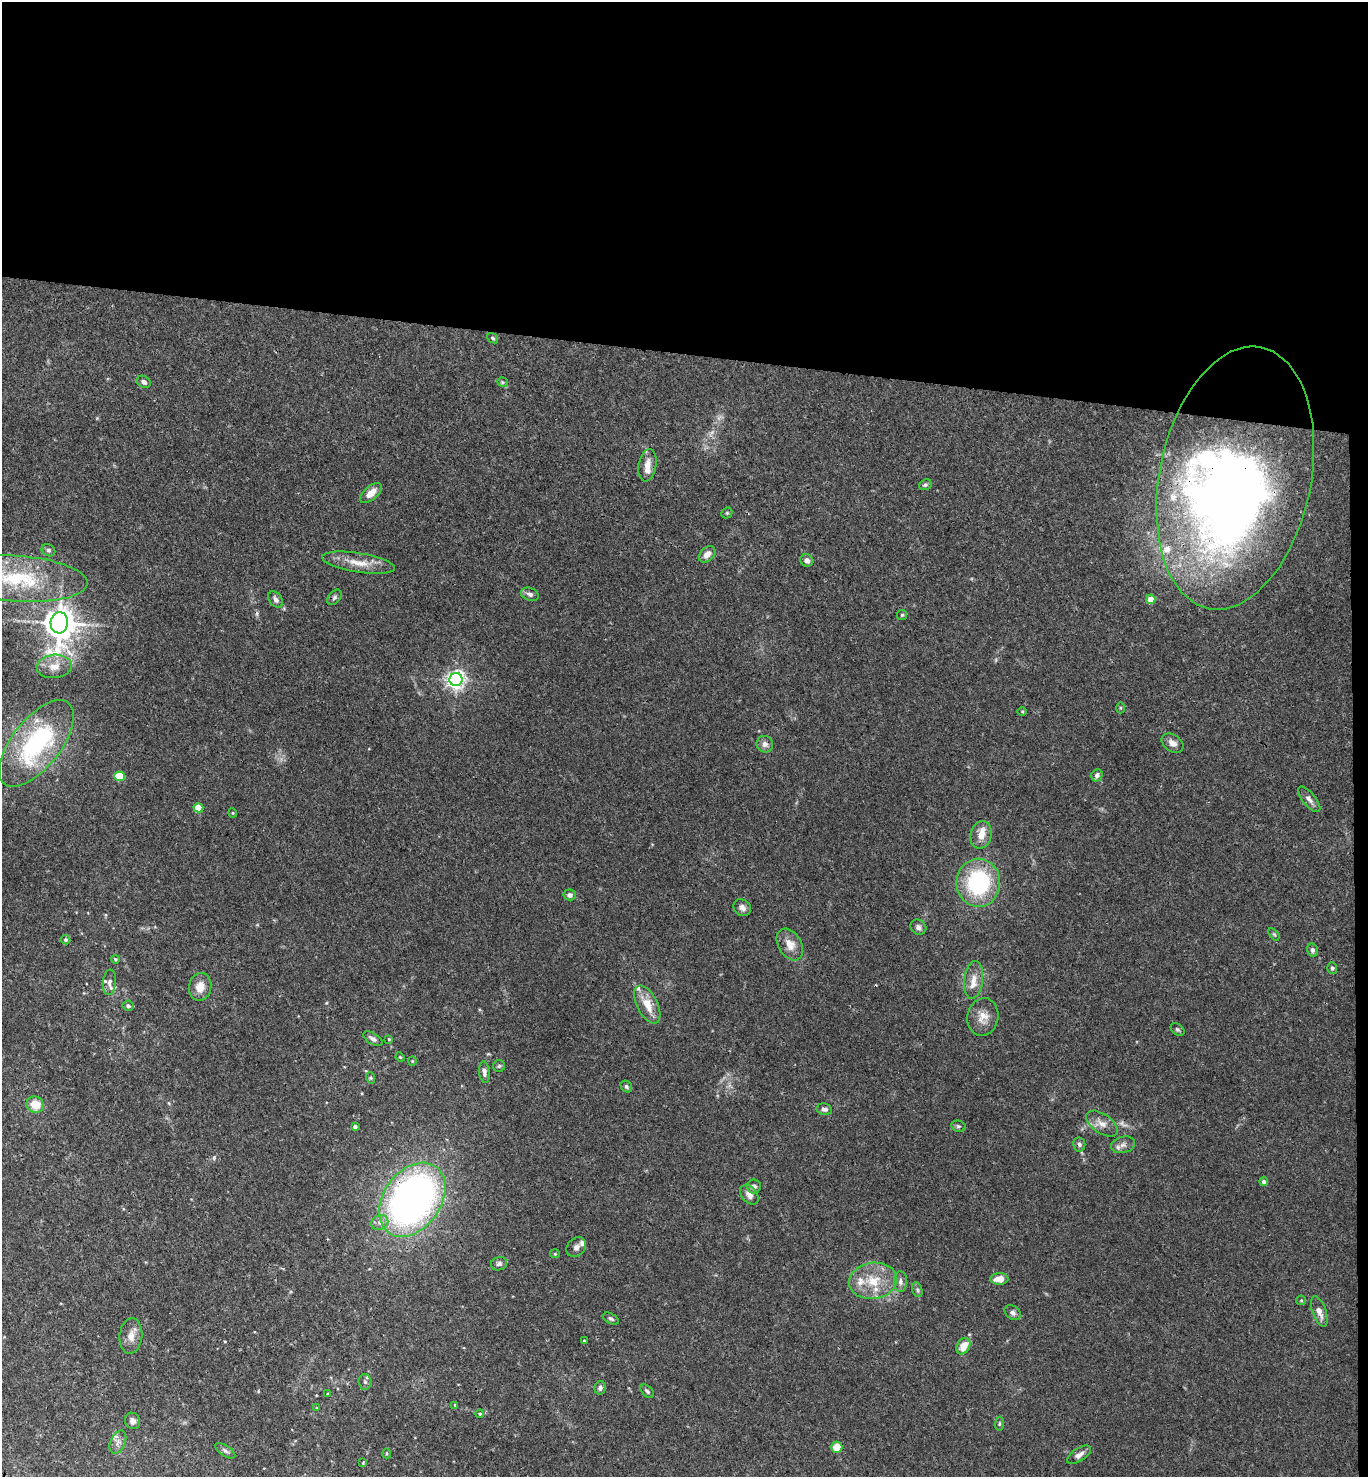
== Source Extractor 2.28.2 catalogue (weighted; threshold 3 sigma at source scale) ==
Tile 3 of 3 x 3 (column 3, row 1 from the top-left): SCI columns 2892-4257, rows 2961-4435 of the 4514 x 4442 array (HDU 1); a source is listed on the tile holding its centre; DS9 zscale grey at full resolution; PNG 1370 x 1479 px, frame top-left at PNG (2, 2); each listed source drawn as its Kron ellipse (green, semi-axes under 4 px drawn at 4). Shown black and unused: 25% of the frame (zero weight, under 3 of 4 exposures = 6% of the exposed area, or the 3 px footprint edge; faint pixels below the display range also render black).
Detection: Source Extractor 2.28.2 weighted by HDU 2 'WHT'; one run over the whole footprint, this tile lists its part. Background 0.0367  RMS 0.0029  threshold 0.0132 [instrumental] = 3 sigma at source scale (4.5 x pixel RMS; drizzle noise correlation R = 1.50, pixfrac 1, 0.05/0.05 arcsec/px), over >= 5 px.
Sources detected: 113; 3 too faint to see at this stretch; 1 inside a brighter object's white glare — neither listed nor drawn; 11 inside a brighter listed object's ellipse — not listed separately; the other 98 listed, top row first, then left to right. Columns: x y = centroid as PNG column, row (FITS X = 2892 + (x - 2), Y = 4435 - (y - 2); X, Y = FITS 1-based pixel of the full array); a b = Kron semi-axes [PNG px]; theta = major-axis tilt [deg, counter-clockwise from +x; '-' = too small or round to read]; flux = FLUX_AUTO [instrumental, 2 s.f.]
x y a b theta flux
493 338 6 4 -39 0.49
144 382 7 5 -32 1.1
503 382 5 5 - 0.39
647 465 16 9 81 3.2
1235 478 133 76 78 270
925 485 6 5 - 0.59
371 493 13 6 41 2.8
727 513 6 5 - 0.4
48 550 7 5 -31 0.6
707 554 9 6 44 2
807 560 7 6 - 0.98
358 563 37 9 -9 5.4
18 579 69 23 -4 24
530 594 9 6 -19 1.1
334 597 9 6 51 0.84
276 599 9 6 -52 1.3
1151 599 5 4 - 4.5
902 615 5 5 - 0.44
59 623 10 8 85 510
54 666 18 11 5 3.7
456 679 6 6 - 140
1120 708 5 3 - 0.31
1022 711 5 3 - 0.28
36 743 52 24 52 42
1172 743 12 8 -35 1.8
765 744 8 8 - 1.4
1097 775 6 5 - 0.93
119 776 5 5 - 9.6
1309 799 15 6 -50 1.5
198 808 5 4 - 8.3
233 813 4 4 - 0.31
981 835 14 10 78 3.2
978 883 24 22 90 30
570 895 6 5 - 1
742 908 9 8 - 1.3
918 927 8 7 - 0.97
1274 934 7 4 -53 0.42
66 940 5 4 - 0.53
790 944 17 11 -59 3.6
1312 950 6 5 - 0.89
115 959 4 3 - 0.3
1332 968 6 5 - 0.72
974 980 19 9 83 3
109 982 13 6 84 1.4
200 987 14 11 77 3.3
647 1004 20 10 -64 5.3
128 1006 5 5 - 0.84
983 1017 19 15 79 3.9
1177 1029 8 5 -37 0.55
373 1039 11 5 -31 1.1
389 1039 4 3 - 0.27
400 1057 5 4 - 0.31
412 1061 4 4 - 0.3
499 1066 6 6 - 0.57
484 1072 11 5 -85 1.3
371 1078 6 4 -71 0.39
626 1086 6 5 - 0.54
35 1105 9 8 - 5.4
824 1109 8 5 -10 1.1
1102 1124 18 9 -35 2.7
958 1126 7 5 -14 0.6
355 1127 4 4 - 0.67
1079 1144 7 6 - 0.78
1123 1145 12 8 13 1.4
1264 1182 4 4 - 1.1
754 1186 7 7 - 1.4
749 1195 11 7 -50 1.8
412 1200 41 28 54 140
380 1222 9 7 23 1.5
576 1247 11 8 48 1.3
555 1254 5 4 - 0.3
499 1264 8 6 17 0.9
999 1279 9 6 1 3.4
873 1281 24 18 8 8.7
900 1282 10 6 89 1.2
917 1290 8 5 -71 0.62
1301 1300 5 4 - 0.35
1319 1312 16 6 -70 2.5
1013 1313 9 6 -34 0.97
611 1319 8 5 -27 0.73
131 1336 18 11 84 3
584 1341 3 3 - 0.62
963 1346 9 6 59 4.6
365 1382 8 6 -87 0.83
600 1388 7 5 76 1
647 1391 8 5 -45 0.62
328 1394 4 4 - 0.58
455 1405 3 3 - 0.27
317 1408 4 4 - 0.26
480 1414 4 4 - 0.33
132 1421 8 7 - 1.4
999 1424 7 4 84 0.42
118 1442 12 7 66 1.6
837 1447 5 5 - 4.6
225 1451 11 5 -34 0.85
387 1453 5 4 - 0.34
1079 1455 13 6 34 1.8
363 1463 4 3 - 0.25
Overlapping masked pixels (flux is a lower limit): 2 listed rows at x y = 1235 478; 412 1200
Isophote crosses this tile's border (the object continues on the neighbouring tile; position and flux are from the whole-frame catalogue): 1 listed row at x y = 18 579